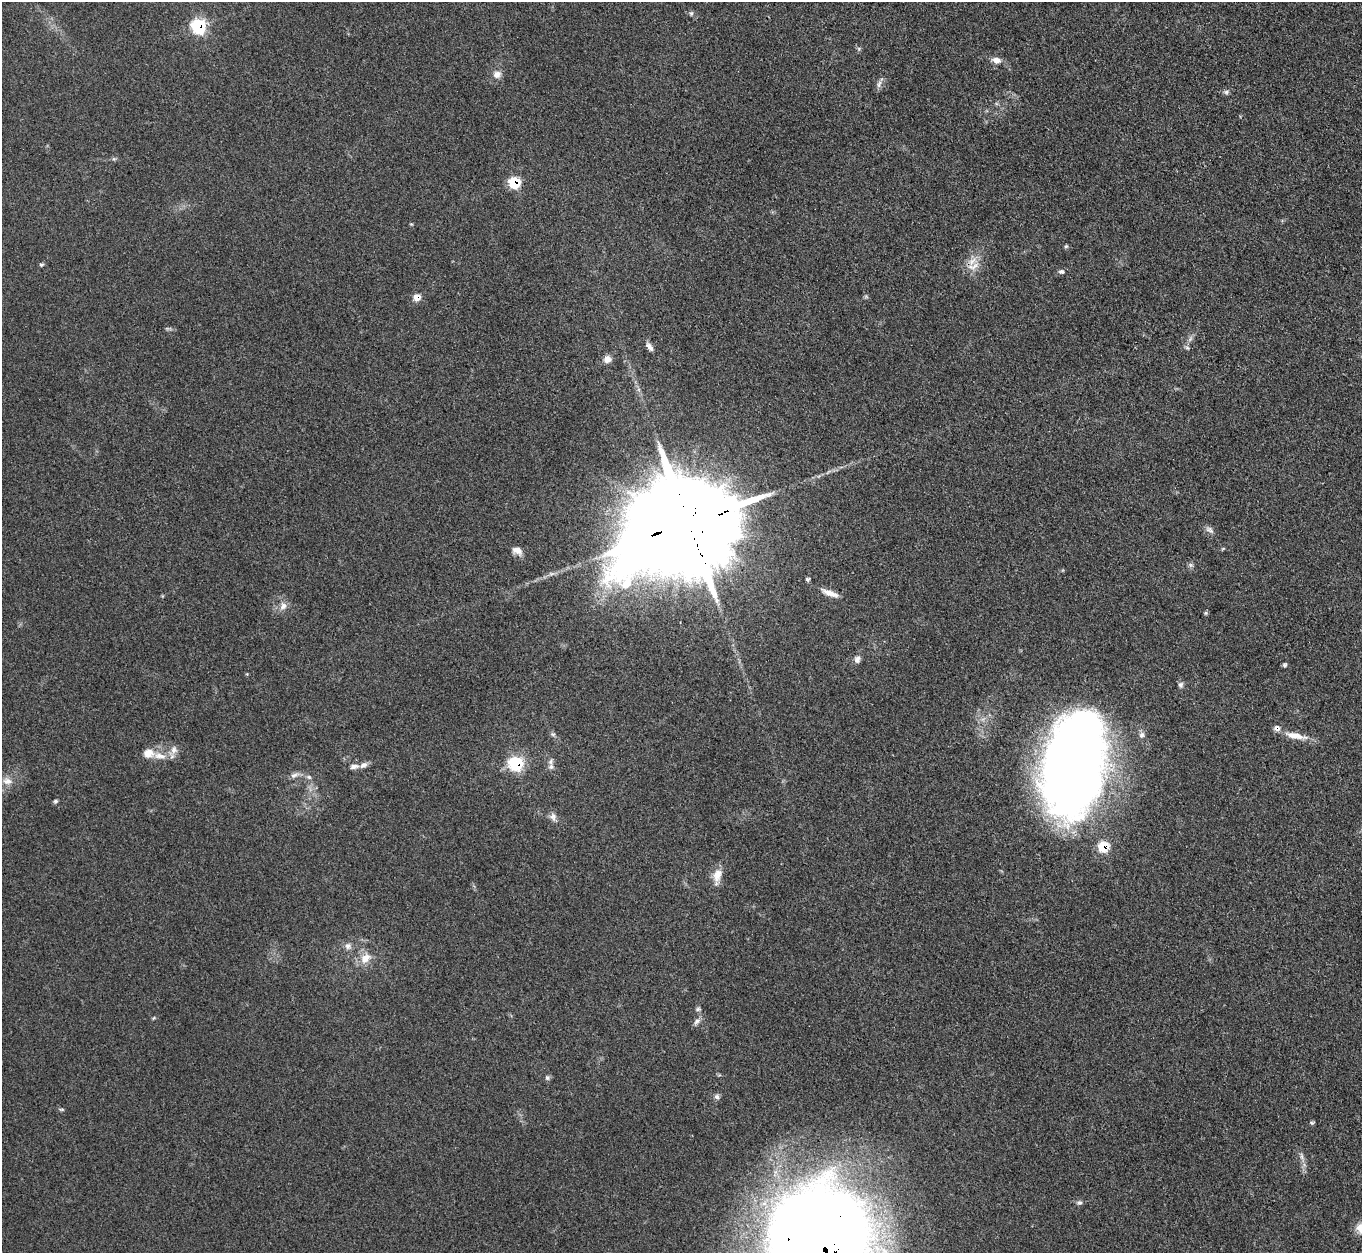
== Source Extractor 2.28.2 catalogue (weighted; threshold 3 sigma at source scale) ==
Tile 10 of 4 x 4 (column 2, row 3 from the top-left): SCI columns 1370-2729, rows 1406-2656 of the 5457 x 5441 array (HDU 1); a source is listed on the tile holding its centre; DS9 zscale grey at full resolution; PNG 1364 x 1255 px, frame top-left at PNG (2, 2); no overlay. Shown black and unused: <1% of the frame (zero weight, under 3 of 4 exposures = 1% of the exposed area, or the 3 px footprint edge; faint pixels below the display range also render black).
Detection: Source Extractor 2.28.2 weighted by HDU 2 'WHT'; one run over the whole footprint, this tile lists its part. Background 0.153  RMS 0.0075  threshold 0.0336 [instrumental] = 3 sigma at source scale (4.5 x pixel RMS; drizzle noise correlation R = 1.50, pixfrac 1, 0.05/0.05 arcsec/px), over >= 5 px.
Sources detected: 60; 1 too faint to see at this stretch — not listed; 2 inside a brighter listed object's ellipse — not listed separately; the other 57 listed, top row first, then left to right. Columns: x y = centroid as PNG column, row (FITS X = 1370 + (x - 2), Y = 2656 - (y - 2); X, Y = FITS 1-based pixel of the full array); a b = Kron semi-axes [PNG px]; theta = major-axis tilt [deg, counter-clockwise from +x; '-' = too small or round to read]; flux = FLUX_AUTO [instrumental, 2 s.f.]
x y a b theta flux
691 13 7 5 69 1.3
199 26 7 7 - 120
996 60 11 7 -13 5.3
497 74 11 10 - 5
879 84 11 6 74 2.9
1226 92 8 5 15 1.9
114 159 6 4 -42 1.1
514 182 6 6 - 50
411 224 5 4 - 0.76
1066 246 6 4 42 1.1
41 264 6 5 - 1.2
973 266 21 9 18 8.7
1061 271 7 6 - 2
417 297 6 5 - 9.4
866 297 7 4 -19 1
649 347 12 6 -51 3.4
1187 348 6 4 -2 1.3
607 359 9 9 - 4.6
688 524 48 22 19 30000
1210 530 13 7 -34 3
1223 548 6 3 20 0.79
517 551 13 9 -26 5.3
807 579 4 4 - 1.9
830 593 24 6 -21 6.8
283 606 11 8 49 4.7
1206 613 5 5 - 1
857 659 9 7 74 3.2
1284 665 6 5 - 1.4
1181 684 7 7 - 2.1
553 734 7 4 -1 1.2
1142 735 9 7 60 2.6
1295 736 34 8 -11 11
174 750 11 10 - 5
160 756 21 9 -11 9.7
516 763 6 6 - 130
1074 763 93 53 82 890
363 765 11 7 32 3.5
354 766 12 6 7 3.4
551 767 9 7 77 3.1
294 775 11 7 23 3.2
309 777 7 5 -22 1.8
7 781 13 9 -12 5.2
55 801 5 5 - 1.4
553 817 12 8 -78 3.5
1103 847 7 6 - 29
717 875 19 11 73 8.5
348 946 9 9 - 3.4
365 958 14 10 41 9.3
698 1009 7 5 2 1.4
697 1021 11 6 45 2.9
547 1078 7 6 - 1.6
717 1097 7 6 - 2.2
62 1109 7 4 -8 1
1312 1123 6 4 -41 1.1
1301 1156 11 4 -85 2.5
1079 1202 7 6 - 1.8
819 1247 104 75 84 1900
Overlapping masked pixels (flux is a lower limit): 7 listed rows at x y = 199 26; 514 182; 417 297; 688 524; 516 763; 1103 847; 819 1247
Isophote crosses this tile's border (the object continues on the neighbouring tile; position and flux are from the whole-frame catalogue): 1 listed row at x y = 819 1247